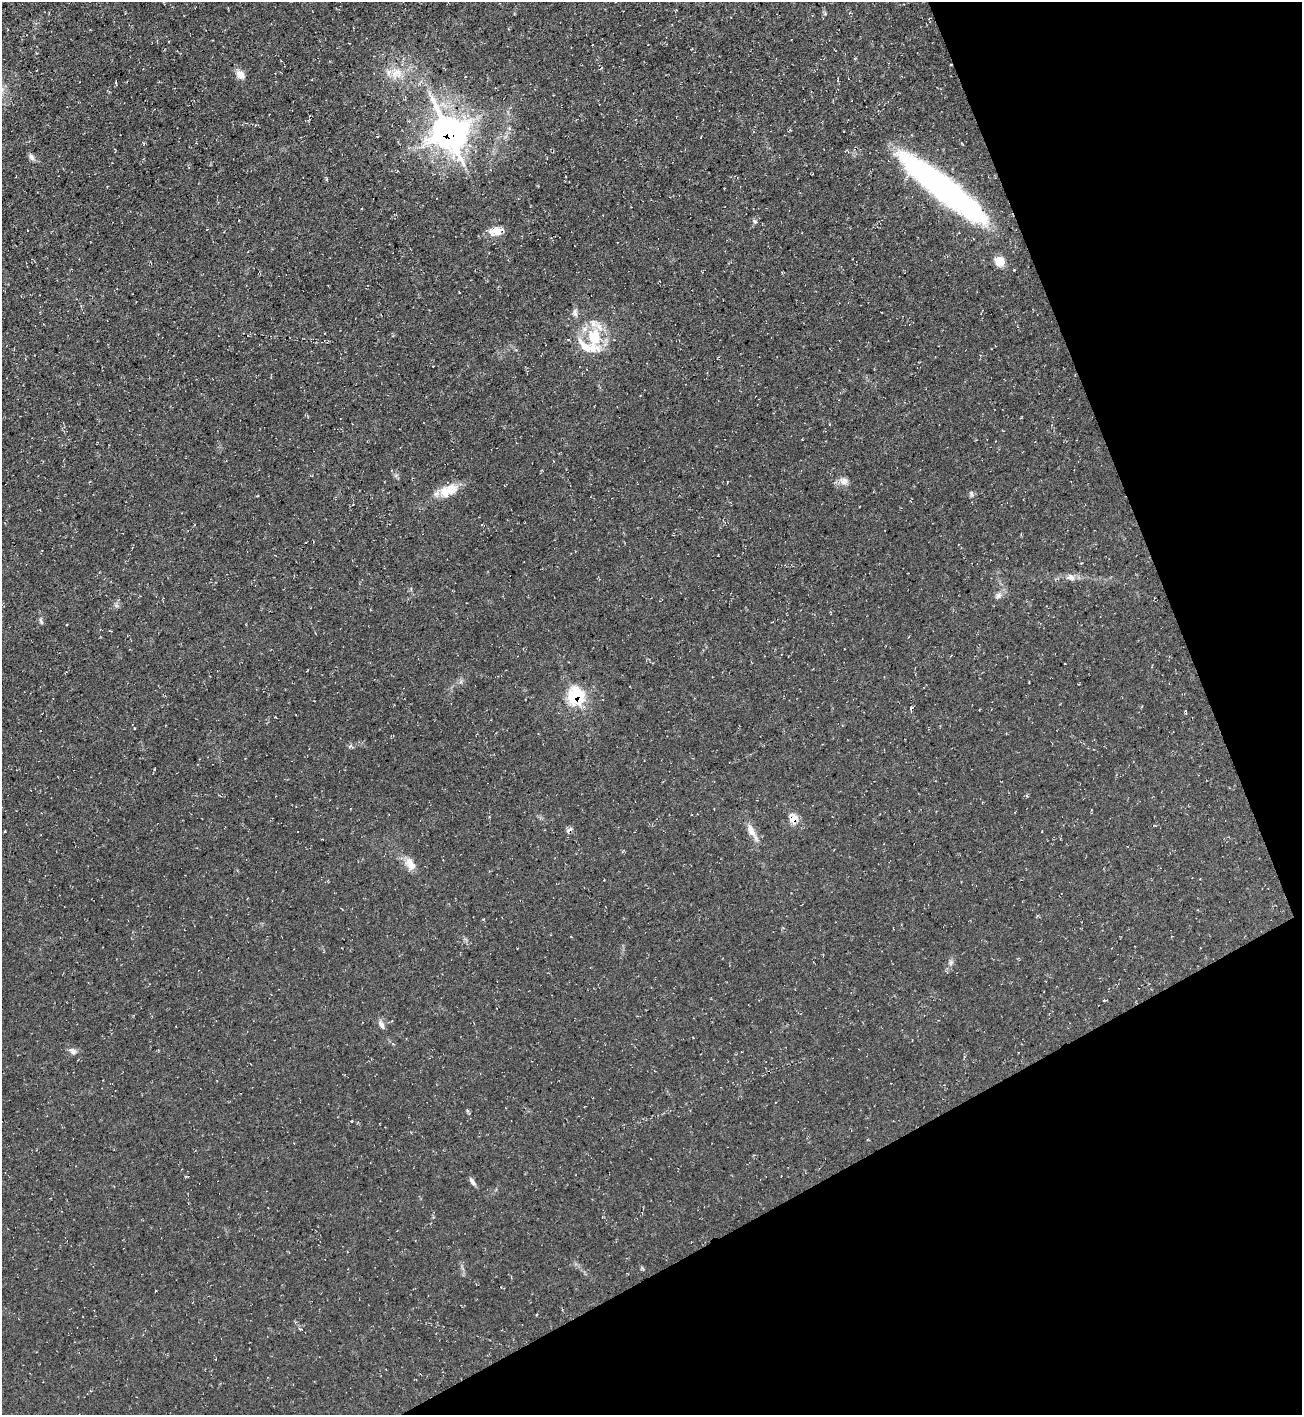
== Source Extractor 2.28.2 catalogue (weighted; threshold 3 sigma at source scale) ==
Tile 12 of 4 x 4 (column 4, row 3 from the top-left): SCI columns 4054-5353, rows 1413-2825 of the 5638 x 5651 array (HDU 1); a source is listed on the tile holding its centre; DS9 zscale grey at full resolution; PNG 1304 x 1417 px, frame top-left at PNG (2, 2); no overlay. Shown black and unused: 22% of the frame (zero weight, under 3 of 4 exposures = <1% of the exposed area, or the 3 px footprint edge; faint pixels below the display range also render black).
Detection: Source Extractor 2.28.2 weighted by HDU 2 'WHT'; one run over the whole footprint, this tile lists its part. Background 0.0295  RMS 0.0058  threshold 0.0259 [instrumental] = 3 sigma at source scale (4.5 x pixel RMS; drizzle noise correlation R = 1.50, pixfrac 1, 0.05/0.05 arcsec/px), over >= 5 px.
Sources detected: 39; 3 cosmic-ray / hot-pixel residue — not listed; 3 inside a brighter listed object's ellipse — not listed separately; the other 33 listed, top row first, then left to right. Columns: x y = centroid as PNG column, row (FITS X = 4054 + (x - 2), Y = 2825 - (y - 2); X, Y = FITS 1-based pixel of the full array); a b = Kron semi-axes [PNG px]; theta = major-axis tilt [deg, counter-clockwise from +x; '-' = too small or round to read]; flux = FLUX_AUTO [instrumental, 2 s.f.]
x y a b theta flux
601 68 4 2 - 0.61
396 73 18 16 -11 10
240 74 13 8 -46 4.3
116 82 5 3 - 0.62
449 133 15 12 -59 680
31 157 9 6 -58 1.9
326 179 5 3 - 0.62
943 188 105 21 -38 170
755 221 7 5 -49 1.3
496 231 17 10 15 7.8
999 261 11 9 -38 6.3
575 313 10 7 -86 2.3
595 337 22 16 -78 22
396 475 7 4 19 0.93
844 481 13 9 -14 3.6
448 490 27 13 24 12
971 494 10 5 -85 1.3
1071 577 12 9 -28 3
998 595 9 7 49 2.2
41 621 9 4 -71 1.2
576 696 9 9 - 54
134 728 3 2 - 0.58
794 819 11 10 - 5.9
570 830 8 5 38 1.9
751 830 21 8 -65 5.8
410 864 18 11 -58 6.3
483 919 4 3 - 0.53
951 963 8 6 89 1.6
1104 1000 4 4 - 0.6
381 1025 11 6 -57 2.4
73 1051 10 8 -46 2.6
467 1110 6 4 -20 0.77
472 1181 12 5 -54 1.9
Overlapping masked pixels (flux is a lower limit): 5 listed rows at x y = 449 133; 496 231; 576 696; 794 819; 570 830